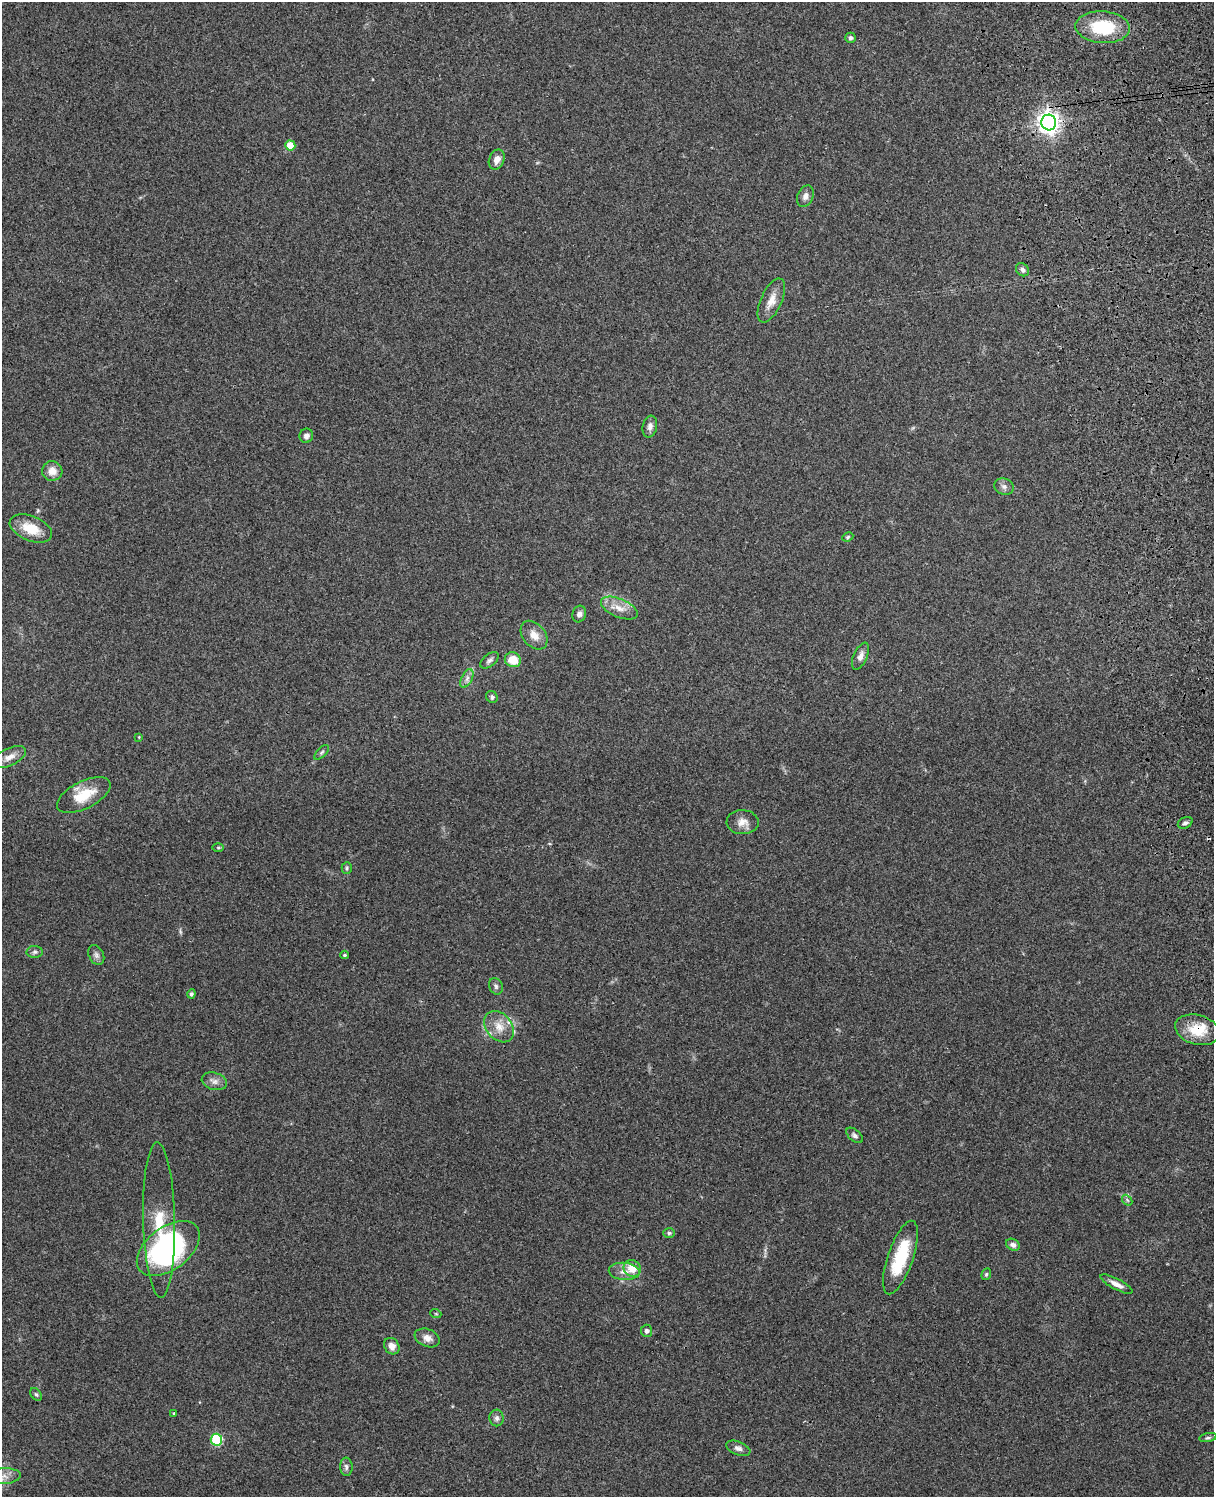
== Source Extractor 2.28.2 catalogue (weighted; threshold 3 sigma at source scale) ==
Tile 6 of 4 x 3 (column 2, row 2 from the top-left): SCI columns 1331-2542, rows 1660-3154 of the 5088 x 4927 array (HDU 1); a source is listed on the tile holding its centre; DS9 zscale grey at full resolution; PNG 1216 x 1499 px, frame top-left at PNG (2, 2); each listed source drawn as its Kron ellipse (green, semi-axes under 4 px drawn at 4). Shown black and unused: <1% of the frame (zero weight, under 3 of 4 exposures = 6% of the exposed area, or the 3 px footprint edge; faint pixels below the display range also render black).
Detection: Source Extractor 2.28.2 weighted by HDU 2 'WHT'; one run over the whole footprint, this tile lists its part. Background 0.217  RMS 0.0083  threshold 0.0375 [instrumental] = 3 sigma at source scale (4.5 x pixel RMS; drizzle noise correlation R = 1.50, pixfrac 1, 0.05/0.05 arcsec/px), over >= 5 px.
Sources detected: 64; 1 inside a brighter object's white glare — neither listed nor drawn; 2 inside a brighter listed object's ellipse — not listed separately; the other 61 listed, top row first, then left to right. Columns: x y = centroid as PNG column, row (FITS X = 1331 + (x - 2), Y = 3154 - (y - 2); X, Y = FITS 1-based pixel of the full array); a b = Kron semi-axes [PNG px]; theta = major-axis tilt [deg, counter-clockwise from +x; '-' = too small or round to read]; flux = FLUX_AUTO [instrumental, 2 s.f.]
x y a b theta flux
1103 27 27 16 -4 42
851 38 5 5 - 1.8
1049 122 8 7 - 580
290 146 5 5 - 19
497 160 10 7 67 5.4
805 196 11 8 66 4.1
1022 270 7 6 - 2.3
771 301 24 10 65 10
650 426 11 7 79 3.6
306 436 7 7 - 2.9
52 471 10 10 - 7.4
1004 486 10 8 -17 3.3
31 529 22 12 -21 18
848 537 6 4 24 1.1
619 608 19 9 -23 9.5
579 614 8 6 73 3.1
534 635 16 11 -50 8.5
860 656 14 7 66 4.7
490 660 11 6 38 2.6
513 660 8 7 - 13
467 678 10 5 63 3.1
492 697 6 5 - 1.6
139 737 3 3 - 0.63
322 752 9 4 45 1.8
9 757 18 8 25 7.5
84 795 29 13 27 21
743 822 16 12 -2 7
1185 823 8 5 25 2.3
218 847 6 4 0 1.1
347 868 6 5 - 1.4
35 952 8 6 3 2.1
96 955 10 7 -63 2.9
344 955 4 3 - 1.2
496 986 8 6 -67 2.1
191 994 4 4 - 1.8
499 1027 17 12 -50 12
1197 1030 23 14 -15 22
214 1081 13 8 -16 4.5
855 1135 10 5 -41 2.3
1127 1200 6 4 -48 1.3
159 1220 77 16 -89 34
669 1233 6 5 - 1.5
1013 1245 7 5 -33 3
168 1249 36 21 37 160
900 1257 38 12 71 40
632 1268 9 8 - 13
624 1271 15 8 -4 6.5
986 1274 6 4 69 1.3
1116 1284 18 5 -28 5.1
436 1314 5 3 - 0.82
647 1331 6 5 - 2.2
427 1338 13 8 -21 6.2
392 1346 9 7 -54 5.6
36 1394 7 4 -52 1.5
174 1413 3 3 - 0.87
497 1418 8 7 - 2.9
1208 1438 9 3 11 1.5
216 1440 6 5 - 53
738 1448 12 6 -21 3.5
346 1467 9 6 -86 2.6
3 1476 18 8 2 6.6
Overlapping masked pixels (flux is a lower limit): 1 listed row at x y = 1197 1030
Isophote crosses this tile's border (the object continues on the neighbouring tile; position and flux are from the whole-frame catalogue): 1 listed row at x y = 3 1476